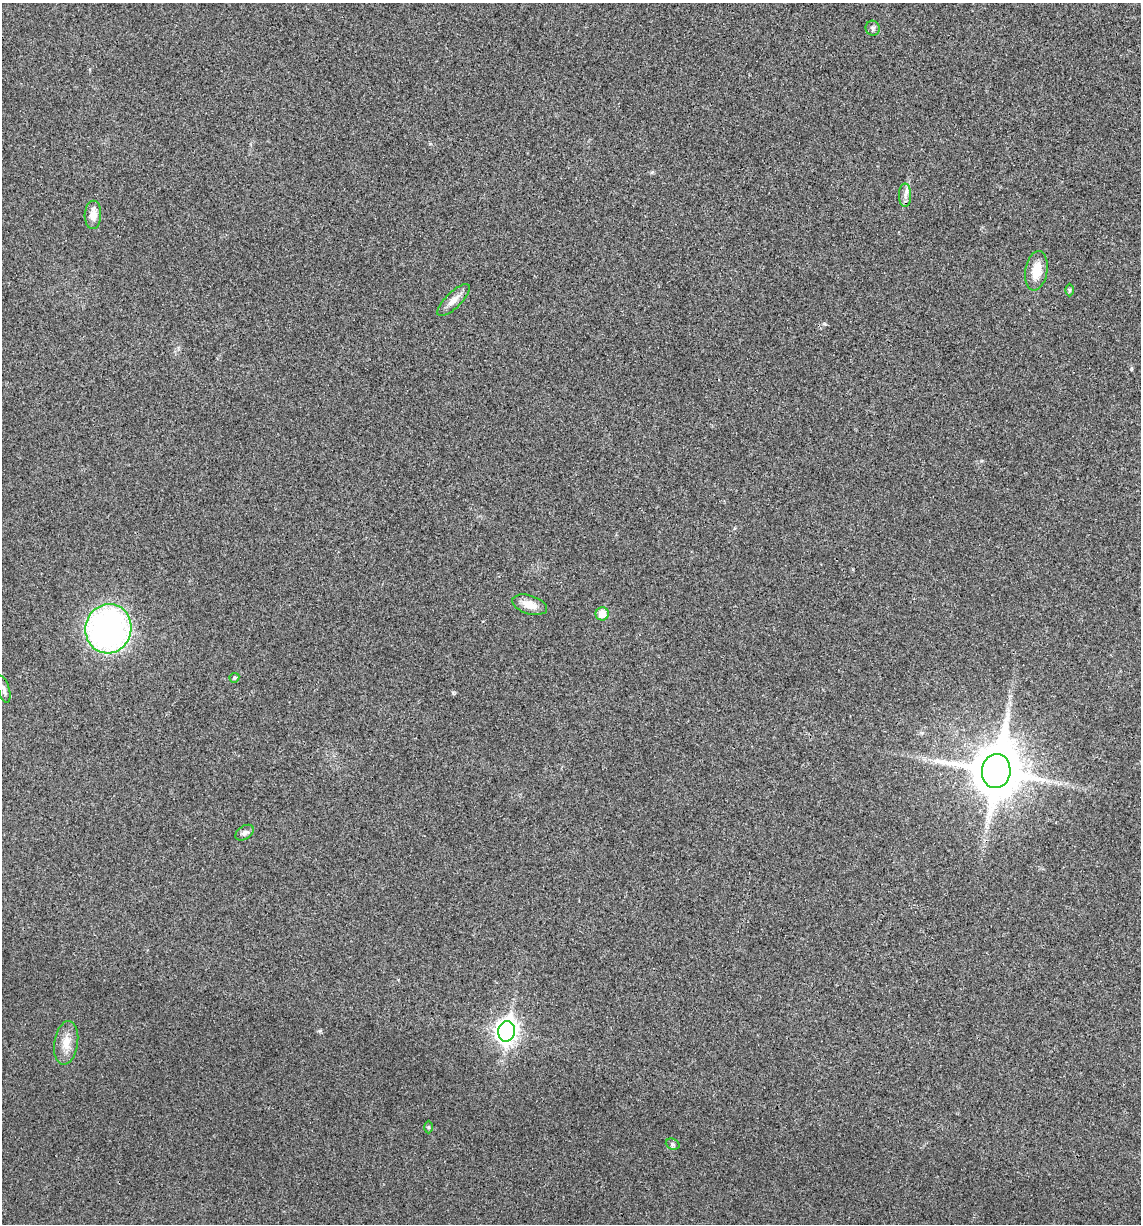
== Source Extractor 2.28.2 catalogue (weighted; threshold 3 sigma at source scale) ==
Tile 6 of 4 x 4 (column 2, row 2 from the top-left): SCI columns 1259-2397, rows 2450-3671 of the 4914 x 4897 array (HDU 1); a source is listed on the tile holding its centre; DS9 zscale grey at full resolution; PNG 1143 x 1226 px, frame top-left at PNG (2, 3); each listed source drawn as its Kron ellipse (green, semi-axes under 4 px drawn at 4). Shown black and unused: <1% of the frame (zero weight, under 3 of 4 exposures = <1% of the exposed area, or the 3 px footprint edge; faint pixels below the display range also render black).
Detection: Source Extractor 2.28.2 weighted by HDU 2 'WHT'; one run over the whole footprint, this tile lists its part. Background 0.0202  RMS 0.0059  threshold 0.0265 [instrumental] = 3 sigma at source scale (4.5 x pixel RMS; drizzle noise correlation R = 1.50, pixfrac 1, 0.05/0.05 arcsec/px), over >= 5 px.
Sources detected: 17; all 17 listed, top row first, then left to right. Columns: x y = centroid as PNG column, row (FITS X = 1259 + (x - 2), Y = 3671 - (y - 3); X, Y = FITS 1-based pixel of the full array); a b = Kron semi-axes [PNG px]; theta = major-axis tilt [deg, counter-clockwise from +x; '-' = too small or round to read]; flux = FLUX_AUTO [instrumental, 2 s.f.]
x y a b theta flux
873 28 7 7 - 1.6
905 195 12 6 90 2.7
93 215 14 8 87 5.4
1036 271 20 11 80 10
1070 290 6 4 89 0.88
454 300 21 8 45 4.8
530 605 18 9 -17 7.3
602 614 7 6 - 6.4
108 629 25 23 76 160
234 678 5 4 - 1.1
4 689 14 5 -73 2.3
996 771 17 14 83 3100
245 833 10 6 34 1.9
507 1031 10 8 80 350
66 1043 22 12 81 8
428 1127 6 4 -89 0.78
673 1144 7 5 -22 1.2